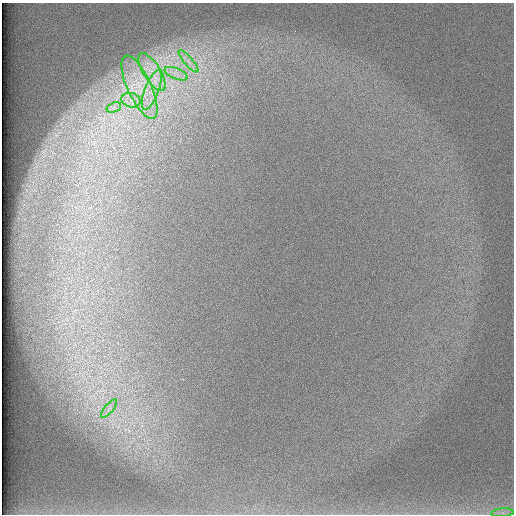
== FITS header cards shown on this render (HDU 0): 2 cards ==
NAXIS1  =                  512 /
NAXIS2  =                  512 /

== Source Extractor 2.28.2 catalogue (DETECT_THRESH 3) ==
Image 512 x 512 px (HDU 0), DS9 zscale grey, 1 PNG px = 1 image px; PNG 516 x 516 px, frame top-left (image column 1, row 512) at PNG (2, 3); each listed source drawn as its Kron ellipse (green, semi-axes under 4 px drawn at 4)
Background 97.9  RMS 2.9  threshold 8.7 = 3 sigma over >= 5 px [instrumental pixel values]
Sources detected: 9; all 9 listed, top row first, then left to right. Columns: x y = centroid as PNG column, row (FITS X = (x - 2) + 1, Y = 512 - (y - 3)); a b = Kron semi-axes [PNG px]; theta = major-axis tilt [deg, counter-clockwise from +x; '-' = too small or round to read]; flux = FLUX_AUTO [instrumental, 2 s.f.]
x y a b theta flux
188 61 14 2 -49 670
152 72 22 8 -58 3600
176 74 12 5 -22 1300
139 87 34 12 -65 7000
152 90 21 7 69 2900
131 100 9 7 -13 1400
114 107 7 4 19 700
109 408 11 3 50 670
502 513 11 4 5 810